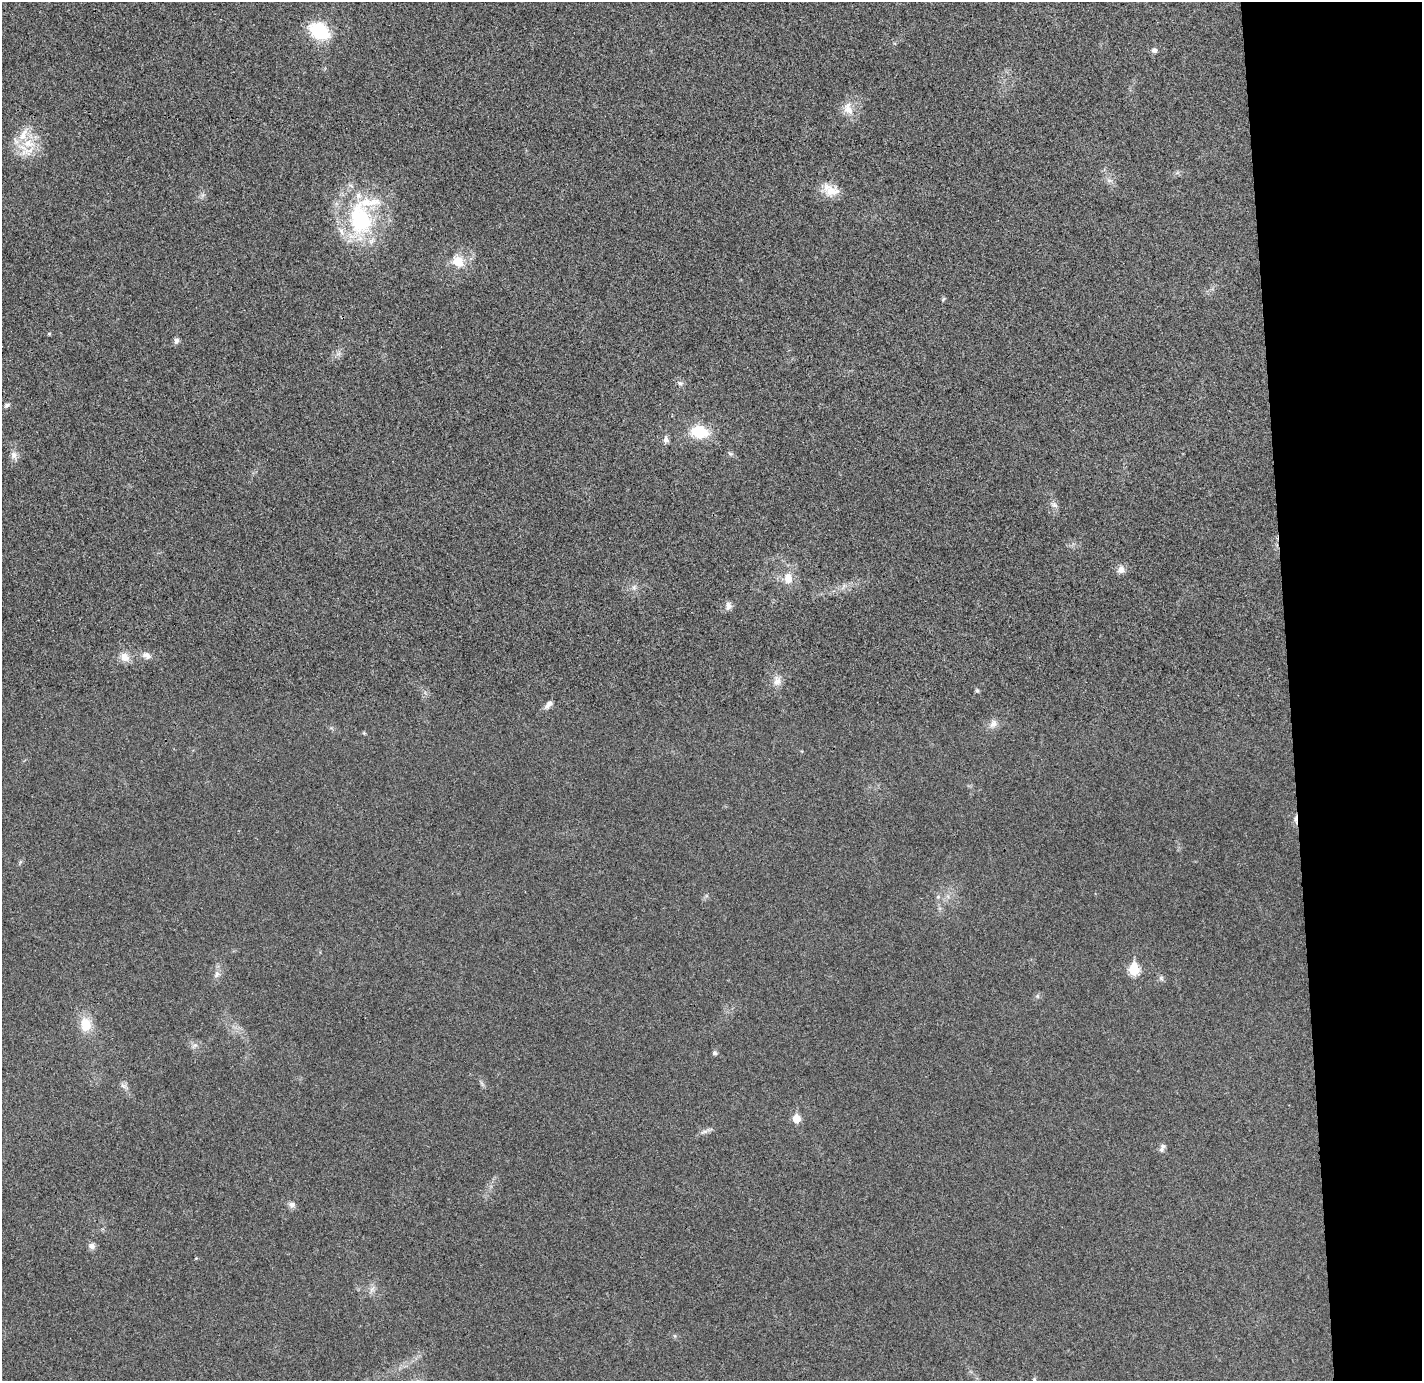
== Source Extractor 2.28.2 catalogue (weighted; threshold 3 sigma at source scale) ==
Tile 6 of 3 x 3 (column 3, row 2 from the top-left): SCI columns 2899-4318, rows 1462-2840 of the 4375 x 4313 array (HDU 1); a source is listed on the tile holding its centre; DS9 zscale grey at full resolution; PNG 1424 x 1383 px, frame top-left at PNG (2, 2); no overlay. Shown black and unused: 9% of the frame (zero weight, under 3 of 4 exposures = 6% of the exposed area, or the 3 px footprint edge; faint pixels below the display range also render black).
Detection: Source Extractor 2.28.2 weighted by HDU 2 'WHT'; one run over the whole footprint, this tile lists its part. Background 0.0292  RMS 0.0065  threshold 0.0293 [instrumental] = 3 sigma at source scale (4.5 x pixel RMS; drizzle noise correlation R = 1.50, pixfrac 1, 0.05/0.05 arcsec/px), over >= 5 px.
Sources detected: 47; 1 cosmic-ray / hot-pixel residue — not listed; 4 inside a brighter listed object's ellipse — not listed separately; the other 42 listed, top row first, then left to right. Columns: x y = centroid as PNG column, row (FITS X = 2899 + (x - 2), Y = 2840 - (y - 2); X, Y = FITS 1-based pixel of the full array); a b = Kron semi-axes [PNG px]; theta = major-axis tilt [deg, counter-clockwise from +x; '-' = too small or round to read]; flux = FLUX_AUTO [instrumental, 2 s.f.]
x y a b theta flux
319 31 19 14 -33 35
1154 50 7 6 - 2.1
848 109 19 12 -65 7.7
26 150 30 18 -20 16
1109 180 7 4 -18 1.5
831 190 23 14 -23 9.7
360 219 49 32 -81 71
458 261 17 14 -38 11
943 299 7 3 54 0.81
176 341 8 6 63 1.9
680 383 6 5 - 1.5
7 405 8 5 35 1.3
700 432 19 14 -7 21
666 439 10 7 -81 2.5
14 455 11 9 -87 3.4
1054 505 9 6 -40 2.2
1121 570 10 10 - 3.6
788 578 13 10 -88 7.8
634 587 8 6 89 2
728 606 10 8 84 3.1
146 655 12 8 -27 3.7
125 657 15 11 -42 5.7
777 681 14 11 -89 4.9
977 690 6 5 - 0.95
549 704 13 6 45 3.1
993 724 12 9 57 4
938 897 6 4 1 1
1134 969 7 6 - 39
217 974 10 8 64 3
1161 978 6 5 - 1.3
1037 996 6 4 -71 0.92
85 1024 17 13 -79 13
195 1045 7 4 18 1.5
715 1053 5 5 - 1.7
123 1086 8 5 -44 1.9
796 1119 5 5 - 15
705 1132 9 4 8 1.9
1163 1146 9 7 38 2.3
292 1205 8 8 - 2.6
92 1246 8 8 - 2.8
371 1290 7 4 71 1.9
1034 1379 6 3 -72 0.71